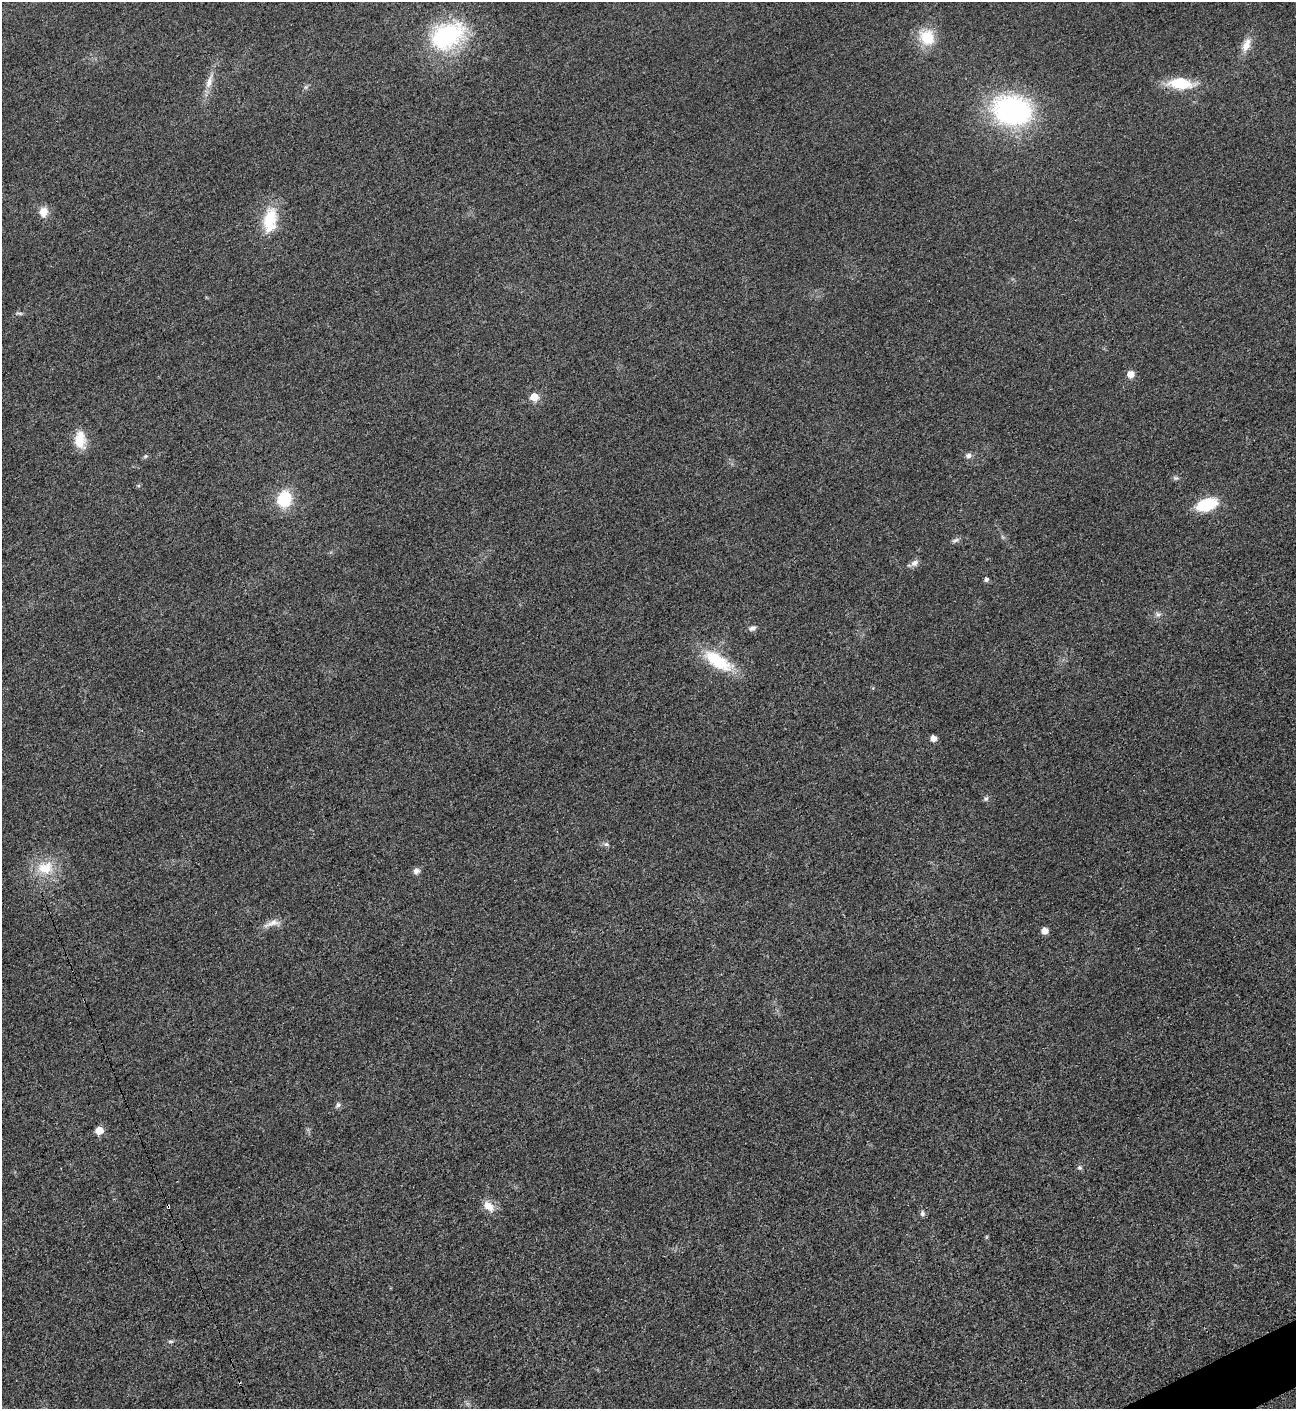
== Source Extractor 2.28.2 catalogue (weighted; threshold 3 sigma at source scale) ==
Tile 6 of 4 x 4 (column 2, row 2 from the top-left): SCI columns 1594-2887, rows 2826-4232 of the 5640 x 5648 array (HDU 1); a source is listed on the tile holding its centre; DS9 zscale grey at full resolution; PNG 1298 x 1411 px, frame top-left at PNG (2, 2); no overlay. Shown black and unused: <1% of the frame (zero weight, under 3 of 5 exposures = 1% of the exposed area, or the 3 px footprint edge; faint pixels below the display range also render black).
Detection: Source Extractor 2.28.2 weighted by HDU 2 'WHT'; one run over the whole footprint, this tile lists its part. Background 0.0192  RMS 0.0051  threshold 0.0228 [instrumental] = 3 sigma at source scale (4.5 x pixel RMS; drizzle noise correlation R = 1.50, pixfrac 1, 0.05/0.05 arcsec/px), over >= 5 px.
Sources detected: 38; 1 inside a brighter listed object's ellipse — not listed separately; the other 37 listed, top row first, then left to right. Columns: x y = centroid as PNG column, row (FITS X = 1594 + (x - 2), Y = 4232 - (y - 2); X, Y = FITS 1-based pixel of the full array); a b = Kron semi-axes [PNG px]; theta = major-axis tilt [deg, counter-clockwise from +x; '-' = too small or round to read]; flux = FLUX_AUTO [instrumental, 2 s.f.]
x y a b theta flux
447 36 39 26 28 59
927 37 22 19 -48 14
1246 45 20 10 69 5.6
209 82 24 8 73 5.4
1180 83 31 13 -5 17
306 87 7 4 89 0.91
1012 111 40 30 -12 92
43 212 12 10 85 5
270 220 31 16 82 19
19 313 10 3 -9 0.97
1131 374 8 7 - 4
534 397 6 6 - 8.4
79 441 19 15 -75 9.5
145 456 7 5 21 0.88
968 456 8 7 - 1.8
284 499 16 13 73 20
1207 504 19 10 19 24
955 540 10 5 18 1.4
915 563 11 7 35 2.4
986 579 5 4 - 1.4
1158 614 8 6 -12 1.5
752 628 10 6 20 1.7
718 661 41 16 -33 23
933 738 5 5 - 3.6
986 798 7 5 72 1.1
606 844 7 6 - 1.2
45 868 25 18 9 14
416 871 9 7 19 2.1
272 923 24 7 18 4.3
1044 931 5 5 - 5.2
338 1105 8 6 59 1.3
99 1130 6 5 - 8.4
1080 1168 6 6 - 1.1
168 1206 4 2 - 0.97
488 1206 17 11 -40 5.7
922 1213 7 6 - 1.4
171 1341 8 4 0 0.93
Overlapping masked pixels (flux is a lower limit): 1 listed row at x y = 168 1206